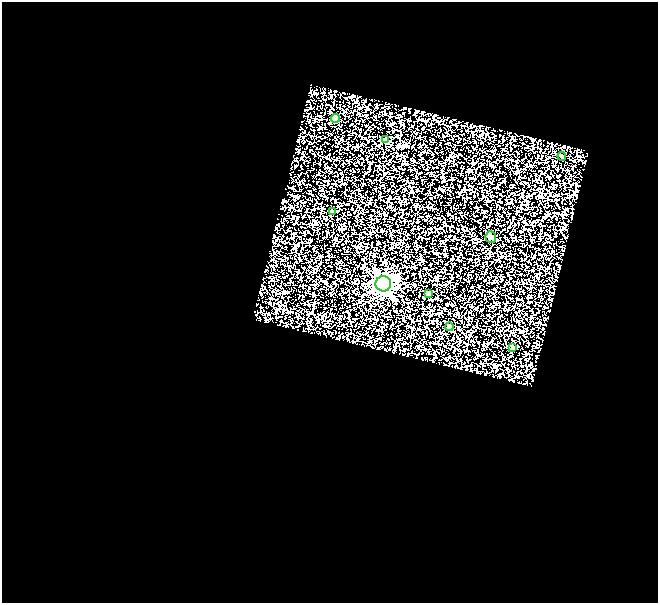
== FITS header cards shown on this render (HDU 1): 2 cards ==
NAXIS1  =                  656
NAXIS2  =                  601

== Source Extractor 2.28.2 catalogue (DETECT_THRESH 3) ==
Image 656 x 601 px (HDU 1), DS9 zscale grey, 1 PNG px = 1 image px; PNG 660 x 605 px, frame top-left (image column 1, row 601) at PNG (2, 2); each listed source drawn as its Kron ellipse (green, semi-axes under 4 px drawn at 4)
Background 0.163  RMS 0.18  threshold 0.543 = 3 sigma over >= 5 px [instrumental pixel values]
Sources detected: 9; all 9 listed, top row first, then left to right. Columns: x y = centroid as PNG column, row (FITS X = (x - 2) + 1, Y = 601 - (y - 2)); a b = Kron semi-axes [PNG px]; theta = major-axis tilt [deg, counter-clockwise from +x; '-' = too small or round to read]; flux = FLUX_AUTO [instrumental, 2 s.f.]
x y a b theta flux
335 118 4 4 - 250
385 140 4 4 - 73
562 156 4 3 - 14
333 212 4 3 - 33
491 237 6 5 - 18
383 284 8 7 - 5200
428 294 4 4 - 44
449 327 4 4 - 92
513 347 4 4 - 28